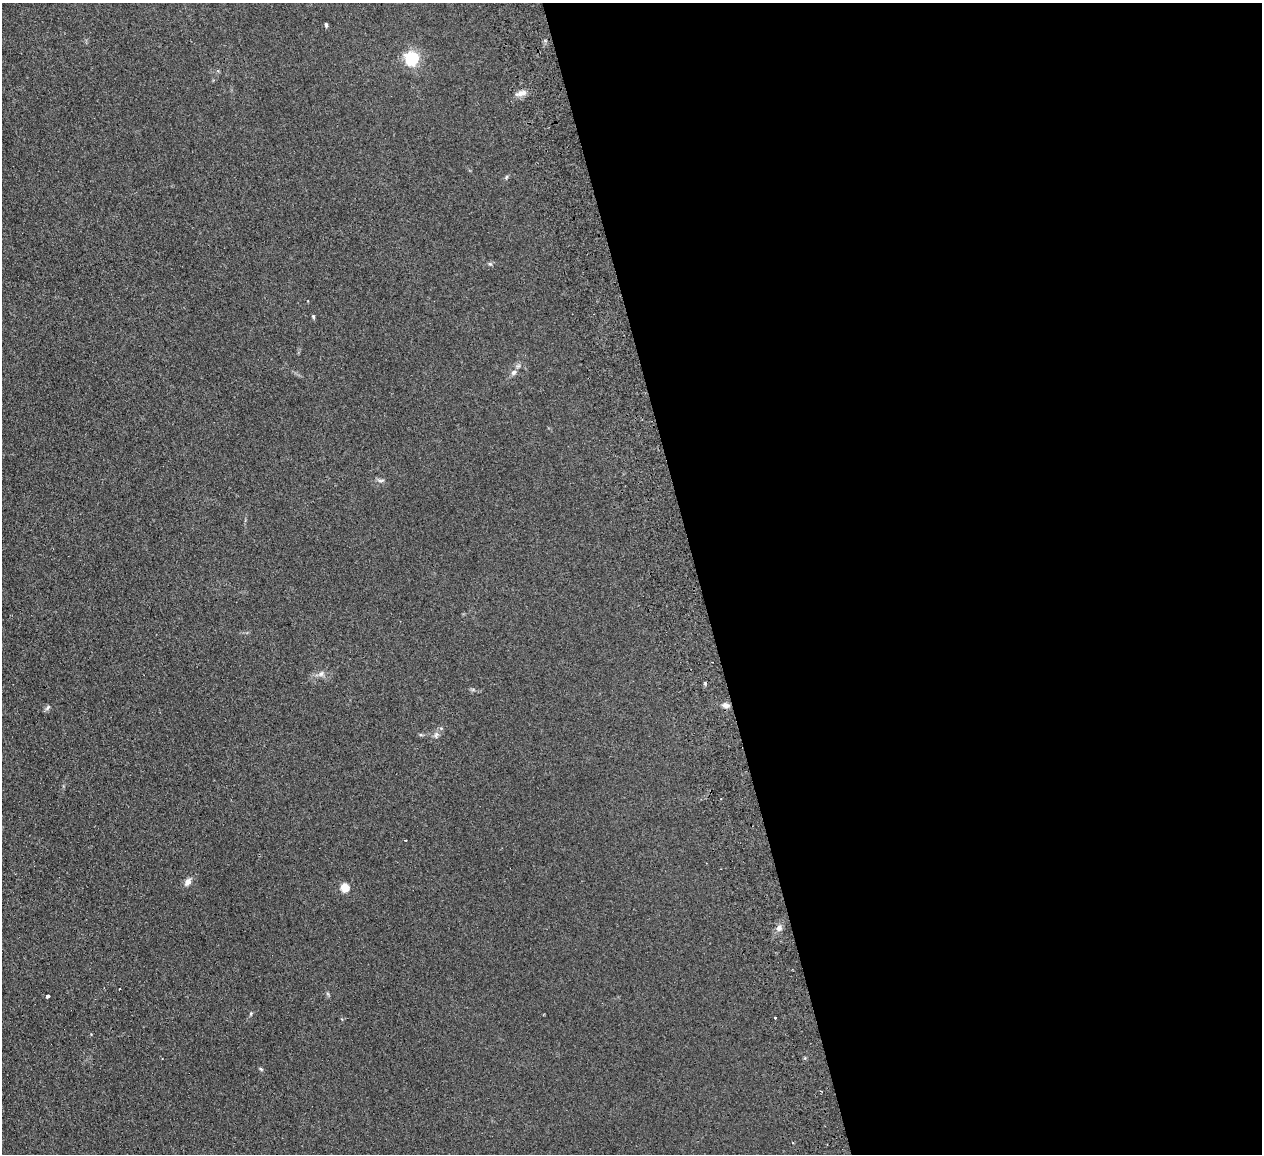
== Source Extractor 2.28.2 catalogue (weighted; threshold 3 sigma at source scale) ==
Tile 8 of 4 x 4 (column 4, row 2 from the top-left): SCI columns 3835-5094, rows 2467-3618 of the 5150 x 5049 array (HDU 1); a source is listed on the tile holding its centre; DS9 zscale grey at full resolution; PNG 1264 x 1156 px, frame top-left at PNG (2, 3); no overlay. Shown black and unused: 45% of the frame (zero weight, under 2 of 3 exposures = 3% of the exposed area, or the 3 px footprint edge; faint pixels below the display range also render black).
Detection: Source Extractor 2.28.2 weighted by HDU 2 'WHT'; one run over the whole footprint, this tile lists its part. Background 0.13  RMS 0.012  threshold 0.0544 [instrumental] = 3 sigma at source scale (4.5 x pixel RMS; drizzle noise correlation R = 1.50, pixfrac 1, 0.05/0.05 arcsec/px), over >= 5 px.
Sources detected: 20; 1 cosmic-ray / hot-pixel residue — not listed; the other 19 listed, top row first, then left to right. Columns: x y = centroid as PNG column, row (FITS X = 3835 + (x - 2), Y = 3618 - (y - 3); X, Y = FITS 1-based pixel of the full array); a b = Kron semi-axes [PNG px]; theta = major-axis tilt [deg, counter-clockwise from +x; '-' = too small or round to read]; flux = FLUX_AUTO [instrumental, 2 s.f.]
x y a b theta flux
326 25 6 4 -85 1.8
412 58 6 6 - 240
521 93 14 7 17 7.1
506 177 6 3 71 1.5
490 264 6 4 -18 1.5
313 316 6 4 -87 1.5
514 372 8 6 45 3.8
381 480 10 4 9 2.4
321 674 9 7 55 3.9
726 705 8 7 - 5.3
48 707 10 4 46 2.2
436 735 10 6 65 4.3
188 882 10 7 55 5.9
345 887 5 5 - 41
779 928 8 7 - 4.9
47 996 4 3 - 8.3
251 1014 6 4 70 1.4
775 1017 3 3 - 2.5
261 1069 6 4 -44 1.4